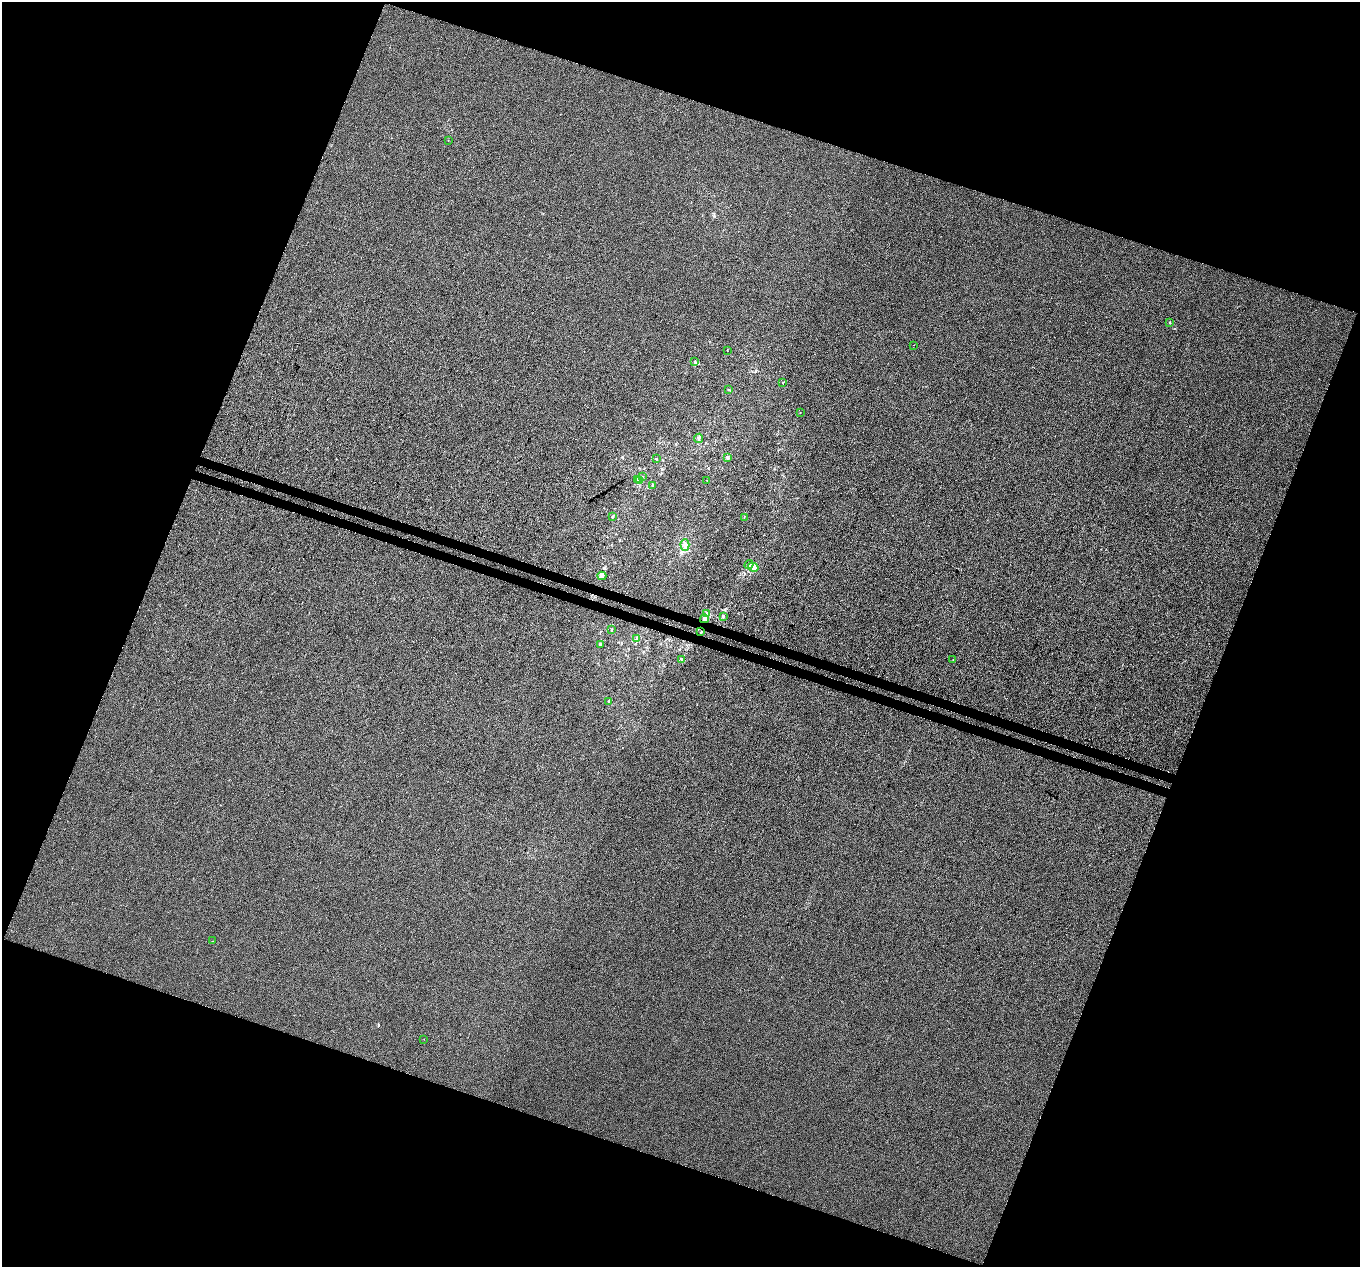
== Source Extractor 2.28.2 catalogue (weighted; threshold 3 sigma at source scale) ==
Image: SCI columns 23-5451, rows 268-5327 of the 5481 x 5658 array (HDU 1 of 3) = the unmasked area's bounding box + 8 px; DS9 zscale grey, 4 x 4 block average (1 PNG px = mean of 4 x 4 image px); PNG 1362 x 1269 px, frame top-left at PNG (2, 2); each listed source drawn as its Kron ellipse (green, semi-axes under 4 px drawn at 4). Shown black and unused: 41% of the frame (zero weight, under 3 of 4 exposures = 5% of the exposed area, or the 3 px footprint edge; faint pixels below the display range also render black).
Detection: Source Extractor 2.28.2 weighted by HDU 2 'WHT'. Background 0.00107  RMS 0.0047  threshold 0.0212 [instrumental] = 3 sigma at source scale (4.5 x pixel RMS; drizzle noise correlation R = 1.50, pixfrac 1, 0.0396/0.0396 arcsec/px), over >= 5 px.
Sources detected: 34; all 34 listed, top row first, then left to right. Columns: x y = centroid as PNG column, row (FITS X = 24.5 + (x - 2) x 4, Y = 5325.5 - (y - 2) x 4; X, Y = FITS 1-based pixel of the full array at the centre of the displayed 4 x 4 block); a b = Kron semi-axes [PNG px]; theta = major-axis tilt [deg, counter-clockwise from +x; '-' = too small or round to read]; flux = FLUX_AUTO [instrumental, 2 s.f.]
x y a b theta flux
448 140 2 2 - 0.62
1170 323 2 2 - 4.8
914 345 2 2 - 0.45
727 351 2 2 - 0.77
695 362 2 2 - 3.4
782 382 2 2 - 0.94
729 390 2 2 - 1.7
800 412 2 2 - 0.67
699 438 4 3 - 4.7
728 457 2 2 - 1.7
656 459 2 2 - 0.73
642 477 2 2 - 0.92
638 480 4 2 - 1.8
640 481 2 2 - 0.75
707 481 2 2 - 0.46
653 485 2 2 - 2.1
612 517 2 2 - 2.5
744 517 2 2 - 0.77
685 545 6 4 -88 15
749 564 5 3 - 6.3
753 567 5 4 - 14
602 576 4 4 - 7.2
707 614 2 2 - 16
723 617 3 2 - 2.4
704 619 4 3 - 8.7
612 630 3 2 - 1.6
701 632 2 2 - 1.5
636 638 2 2 - 1.4
601 645 3 2 - 2.4
682 659 2 2 - 1.3
953 660 2 2 - 1.1
609 701 3 2 - 2
212 941 2 2 - 0.54
424 1039 2 2 - 0.79
Overlapping masked pixels (flux is a lower limit): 1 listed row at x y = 704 619
Diffuse or blended objects may show on this block-average render without a row.